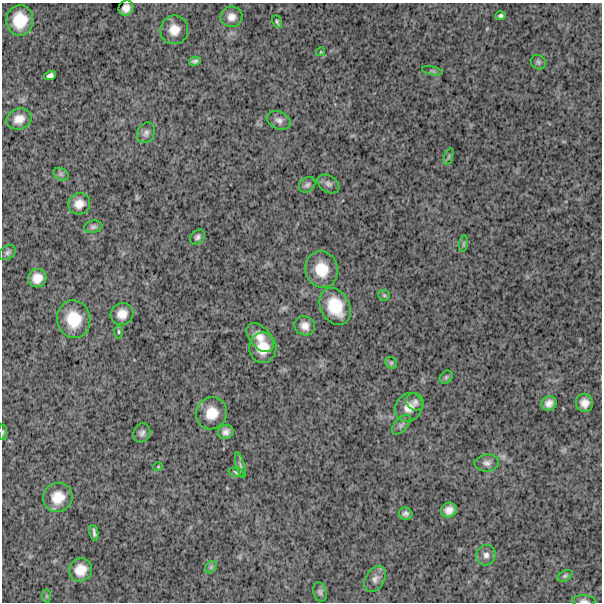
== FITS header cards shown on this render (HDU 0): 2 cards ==
NAXIS1  =                  600
NAXIS2  =                  600

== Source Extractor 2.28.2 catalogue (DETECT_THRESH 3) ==
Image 600 x 600 px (HDU 0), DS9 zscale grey, 1 PNG px = 1 image px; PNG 604 x 604 px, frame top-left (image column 1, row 600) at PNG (2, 3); each listed source drawn as its Kron ellipse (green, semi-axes under 4 px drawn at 4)
Background 1780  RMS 250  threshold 746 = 3 sigma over >= 5 px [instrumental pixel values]
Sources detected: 60; all 60 listed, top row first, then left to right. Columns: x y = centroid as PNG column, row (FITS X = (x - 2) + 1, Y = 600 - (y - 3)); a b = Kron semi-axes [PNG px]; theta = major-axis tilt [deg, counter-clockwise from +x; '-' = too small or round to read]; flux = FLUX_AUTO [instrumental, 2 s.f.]
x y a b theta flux
126 8 8 7 - 100000
501 16 5 3 - 34000
232 17 11 10 - 120000
20 20 15 13 83 410000
277 22 7 4 -63 27000
174 30 14 14 - 210000
321 52 4 4 - 15000
195 61 6 4 11 44000
538 62 8 7 - 39000
432 71 10 3 -11 28000
50 75 6 4 17 52000
19 119 13 10 18 160000
279 120 12 8 -24 82000
146 133 11 8 62 69000
449 157 8 3 71 27000
61 174 8 6 -21 42000
328 184 12 8 -33 63000
307 185 9 7 40 49000
79 204 11 10 - 150000
93 227 9 6 9 43000
198 237 8 6 43 44000
464 244 8 4 82 28000
7 253 9 6 34 52000
321 269 18 16 -74 390000
37 278 9 9 - 170000
384 295 6 5 - 27000
335 306 19 14 -63 520000
122 314 11 11 - 180000
74 319 19 16 -78 480000
305 326 10 9 - 120000
118 332 7 3 -89 23000
260 337 17 10 -50 210000
263 348 15 13 87 320000
391 363 6 5 - 29000
446 377 7 5 45 35000
415 402 9 8 - 62000
549 403 8 7 - 100000
584 403 9 8 - 130000
409 407 15 13 50 200000
212 413 16 15 - 290000
401 425 12 6 48 60000
3 432 7 4 -83 24000
226 432 8 7 - 84000
142 433 10 8 65 65000
487 463 12 8 7 84000
240 465 13 4 -74 40000
158 467 5 3 - 13000
236 472 8 3 -11 24000
58 497 15 14 - 300000
449 510 8 7 - 110000
406 514 7 6 - 57000
94 533 8 3 -78 38000
486 555 10 9 - 93000
211 567 7 5 46 38000
80 570 12 11 - 230000
565 576 8 5 31 34000
375 579 14 9 61 96000
320 592 10 6 -75 49000
46 596 7 4 -90 24000
584 601 12 5 -2 54000
At the frame edge (FLAGS 8, measured only in part): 2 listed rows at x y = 3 432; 584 601